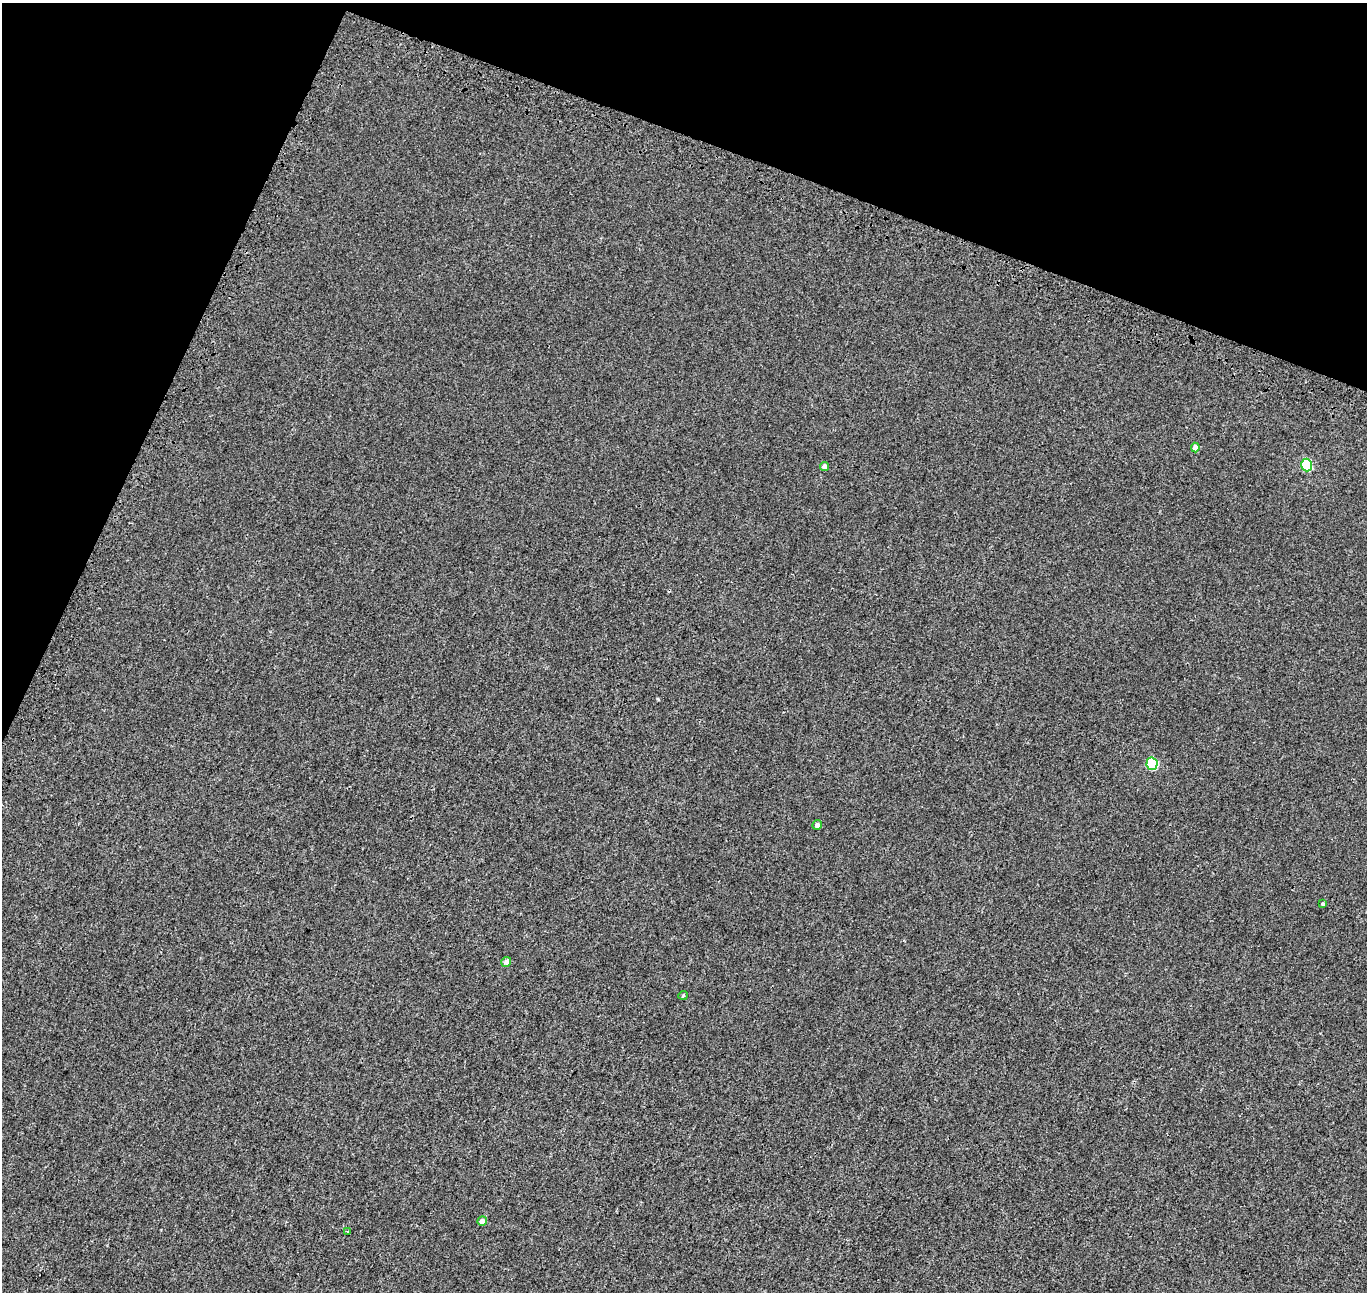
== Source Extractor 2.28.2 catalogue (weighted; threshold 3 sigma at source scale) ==
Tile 2 of 4 x 4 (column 2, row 1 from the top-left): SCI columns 1503-2867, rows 4195-5484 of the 5742 x 5874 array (HDU 1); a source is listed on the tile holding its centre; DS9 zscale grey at full resolution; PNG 1369 x 1294 px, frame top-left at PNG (2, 3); each listed source drawn as its Kron ellipse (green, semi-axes under 4 px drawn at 4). Shown black and unused: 19% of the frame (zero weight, under 3 of 4 exposures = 9% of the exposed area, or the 3 px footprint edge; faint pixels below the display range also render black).
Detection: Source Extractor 2.28.2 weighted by HDU 2 'WHT'; one run over the whole footprint, this tile lists its part. Background 0.001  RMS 0.0029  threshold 0.0131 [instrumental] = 3 sigma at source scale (4.5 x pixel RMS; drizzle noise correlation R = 1.50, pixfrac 1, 0.0396/0.0396 arcsec/px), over >= 5 px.
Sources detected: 10; all 10 listed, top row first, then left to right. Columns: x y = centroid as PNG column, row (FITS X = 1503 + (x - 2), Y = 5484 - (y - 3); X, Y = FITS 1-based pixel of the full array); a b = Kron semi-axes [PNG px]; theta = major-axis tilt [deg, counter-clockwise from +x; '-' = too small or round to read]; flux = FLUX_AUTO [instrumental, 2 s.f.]
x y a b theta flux
1195 447 5 4 - 1.6
1307 465 6 5 - 20
824 466 4 4 - 1.5
1152 764 6 5 - 21
817 825 5 4 - 1
1323 904 4 3 - 0.32
506 962 5 5 - 1.1
683 995 5 4 - 0.31
482 1221 5 4 - 1.5
348 1232 3 3 - 0.33